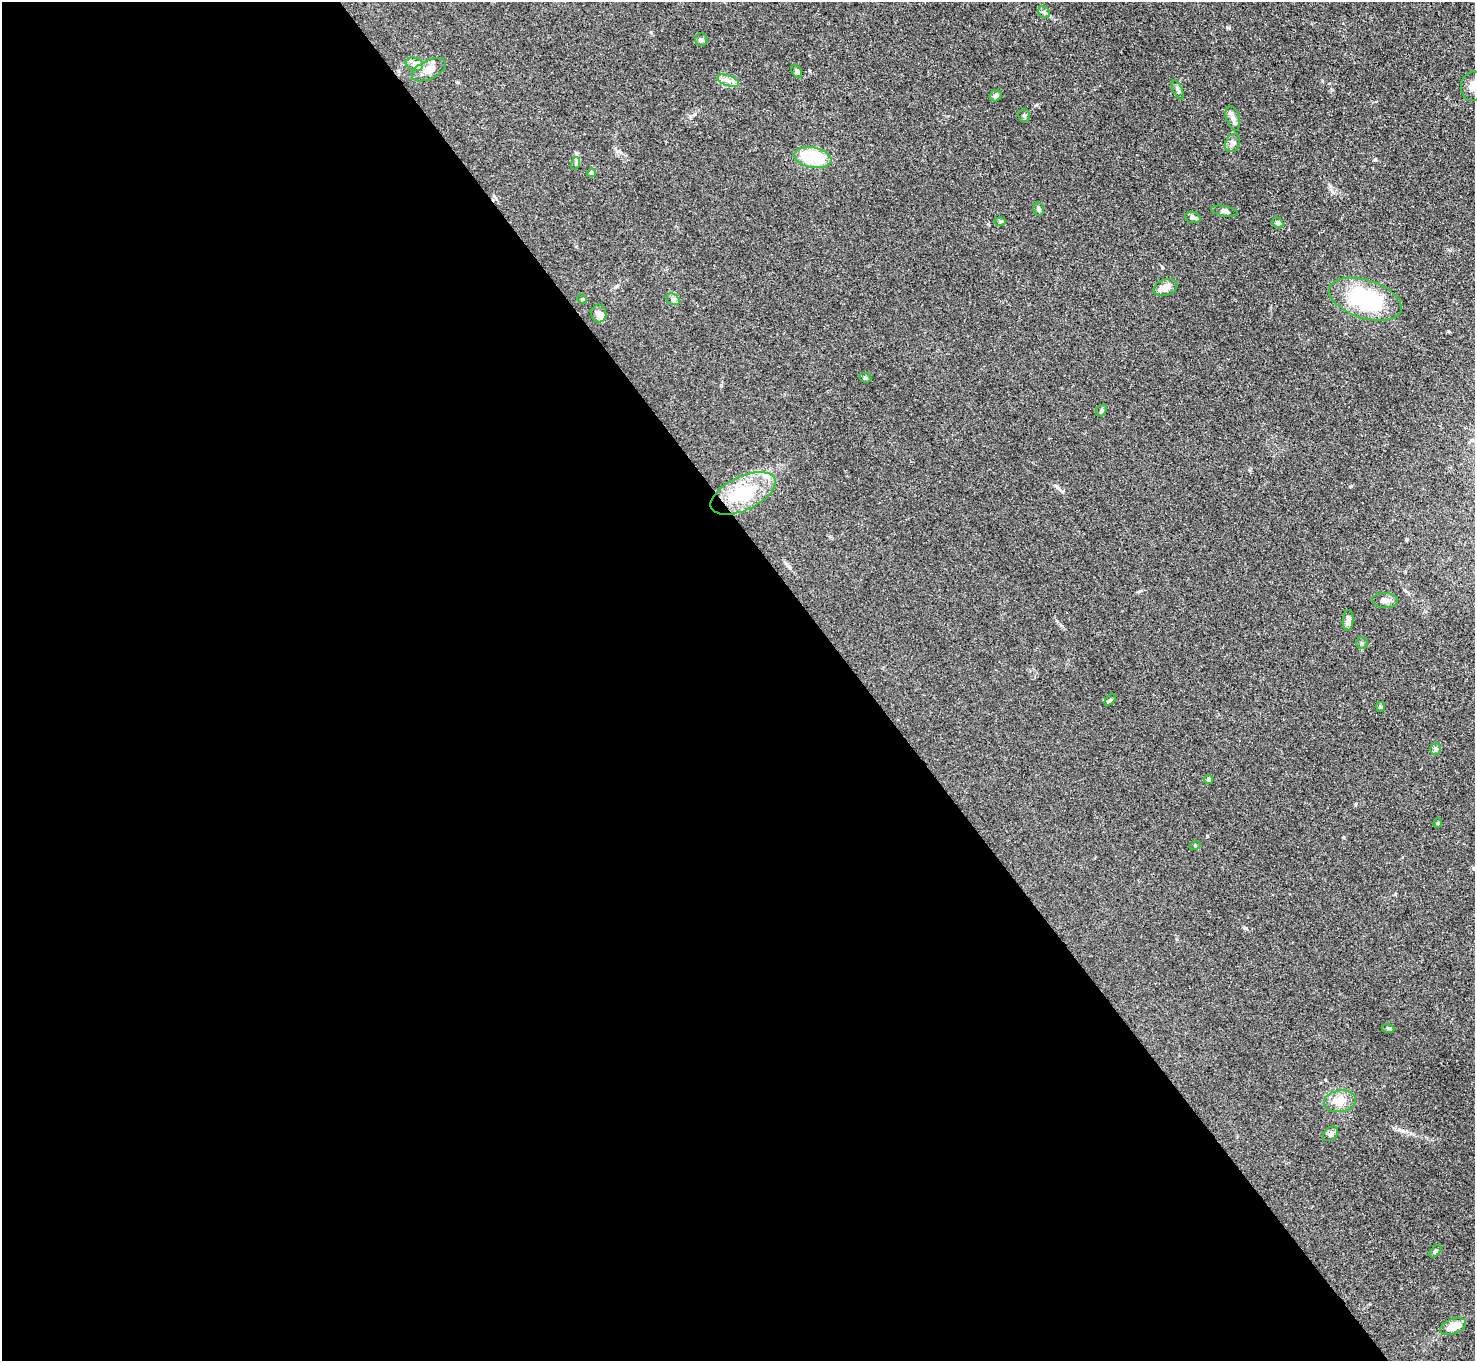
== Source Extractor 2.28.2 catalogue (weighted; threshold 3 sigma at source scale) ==
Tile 9 of 4 x 4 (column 1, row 3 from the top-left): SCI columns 3-1475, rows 1658-3016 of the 5898 x 5892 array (HDU 1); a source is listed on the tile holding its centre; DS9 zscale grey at full resolution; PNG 1477 x 1363 px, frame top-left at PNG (2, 2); each listed source drawn as its Kron ellipse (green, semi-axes under 4 px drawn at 4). Shown black and unused: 58% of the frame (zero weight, under 3 of 4 exposures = <1% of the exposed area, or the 3 px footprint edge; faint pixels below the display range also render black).
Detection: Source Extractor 2.28.2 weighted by HDU 2 'WHT'; one run over the whole footprint, this tile lists its part. Background 0.0607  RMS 0.0053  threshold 0.0238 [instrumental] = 3 sigma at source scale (4.5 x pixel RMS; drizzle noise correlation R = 1.50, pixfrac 1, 0.05/0.05 arcsec/px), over >= 5 px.
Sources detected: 45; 1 inside a brighter object's white glare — neither listed nor drawn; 2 inside a brighter listed object's ellipse — not listed separately; the other 42 listed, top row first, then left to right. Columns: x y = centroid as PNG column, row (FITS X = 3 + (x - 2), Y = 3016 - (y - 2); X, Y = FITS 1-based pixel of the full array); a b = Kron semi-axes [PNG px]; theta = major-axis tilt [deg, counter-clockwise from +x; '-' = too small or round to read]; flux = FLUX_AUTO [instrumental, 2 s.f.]
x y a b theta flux
1044 12 6 5 - 1.1
701 40 6 6 - 1.4
414 64 9 6 -15 2.1
429 70 18 9 25 5.4
797 71 7 4 -60 1.1
728 81 11 5 -19 2.6
1473 86 15 12 81 5
1178 90 10 4 -65 1.2
996 96 6 5 - 1.4
1024 115 6 6 - 1.1
1233 118 12 6 -73 2.7
1233 143 9 7 65 2.1
813 158 19 10 -11 34
576 163 6 4 73 0.85
591 173 4 4 - 0.87
1039 209 6 5 - 1.2
1225 211 13 5 -11 1.7
1193 217 8 5 -18 1.5
1000 221 6 4 1 0.64
1278 223 6 4 -43 0.77
1165 287 12 8 19 4.4
582 299 5 4 - 0.57
673 299 7 5 -31 1.1
1365 299 38 19 -18 46
599 313 9 7 -81 2.6
865 378 6 4 -21 0.74
1101 410 7 4 57 0.76
743 493 35 16 25 30
1385 600 13 7 -4 2.3
1348 620 10 5 86 2.8
1362 643 6 6 - 1.1
1110 700 7 4 46 0.77
1381 707 5 4 - 0.59
1436 749 6 5 - 1.1
1208 779 5 4 - 0.95
1438 823 4 4 - 0.56
1195 846 5 3 - 0.46
1388 1028 6 4 -18 0.69
1340 1101 16 11 8 5.6
1331 1134 8 6 42 1.4
1435 1251 7 4 50 1.1
1453 1326 13 7 21 7.7
Isophote crosses this tile's border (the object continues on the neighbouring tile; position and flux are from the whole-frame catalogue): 1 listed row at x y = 1473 86
Unlisted compact peaks at least as high as the median listed source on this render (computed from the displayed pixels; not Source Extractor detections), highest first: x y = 1228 28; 1162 267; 1245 928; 1375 160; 809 70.